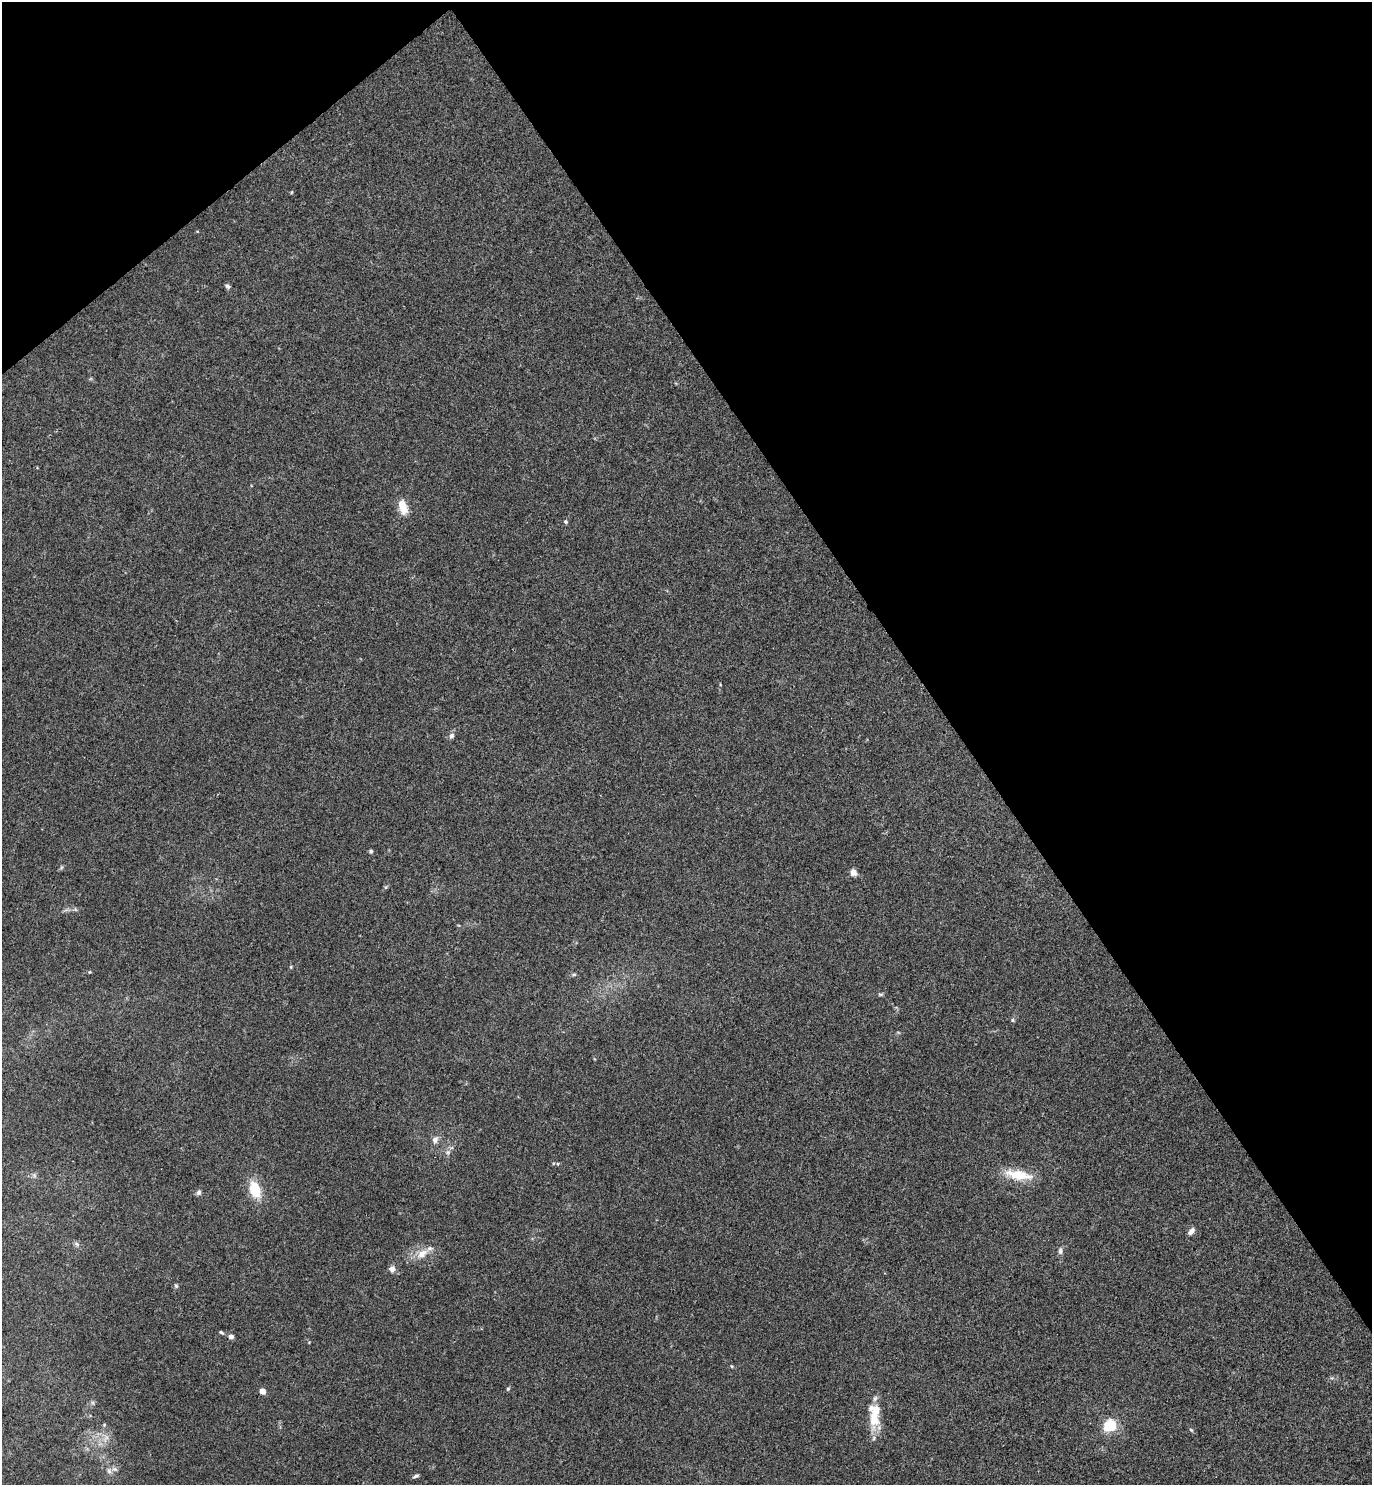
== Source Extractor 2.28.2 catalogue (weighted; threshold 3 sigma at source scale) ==
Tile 3 of 4 x 4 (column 3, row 1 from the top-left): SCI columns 2910-4279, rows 4458-5940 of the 5947 x 5950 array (HDU 1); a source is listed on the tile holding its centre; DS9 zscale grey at full resolution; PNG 1374 x 1487 px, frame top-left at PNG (2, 2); no overlay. Shown black and unused: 34% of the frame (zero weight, under 3 of 4 exposures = <1% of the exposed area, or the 3 px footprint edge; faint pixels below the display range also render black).
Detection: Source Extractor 2.28.2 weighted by HDU 2 'WHT'; one run over the whole footprint, this tile lists its part. Background 0.0531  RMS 0.0053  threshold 0.0238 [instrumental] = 3 sigma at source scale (4.5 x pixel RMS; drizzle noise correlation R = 1.50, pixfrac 1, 0.05/0.05 arcsec/px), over >= 5 px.
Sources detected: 34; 3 inside a brighter listed object's ellipse — not listed separately; the other 31 listed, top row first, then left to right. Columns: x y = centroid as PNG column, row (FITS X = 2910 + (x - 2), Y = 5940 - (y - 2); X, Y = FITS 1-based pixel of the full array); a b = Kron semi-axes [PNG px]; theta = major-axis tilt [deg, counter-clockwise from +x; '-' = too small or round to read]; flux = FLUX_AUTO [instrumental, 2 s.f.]
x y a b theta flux
228 286 7 5 -48 1.2
403 506 20 9 -73 7.4
566 522 5 4 - 0.97
451 736 7 6 - 1.6
371 851 5 4 - 0.81
853 872 8 7 - 2.6
574 974 6 4 0 0.72
880 994 7 4 0 0.77
1013 1020 5 5 - 0.77
435 1140 9 7 64 2.5
448 1152 6 6 - 1.3
34 1175 6 5 - 0.96
1018 1175 39 12 -10 13
255 1190 16 10 -70 15
199 1192 7 6 - 1.5
1191 1231 10 6 47 2.4
77 1244 8 5 -32 1.2
1060 1251 10 6 -89 1.6
422 1254 17 10 41 6.1
392 1269 7 7 - 2.8
176 1286 7 4 -62 0.79
221 1332 6 4 -22 0.76
231 1336 6 5 - 2
508 1389 6 4 45 0.68
262 1391 4 4 - 7.8
874 1418 30 14 -88 13
1110 1425 5 5 - 79
1191 1430 6 4 -45 0.65
106 1438 11 4 55 2.2
109 1471 7 6 - 1.5
416 1476 8 4 20 0.99